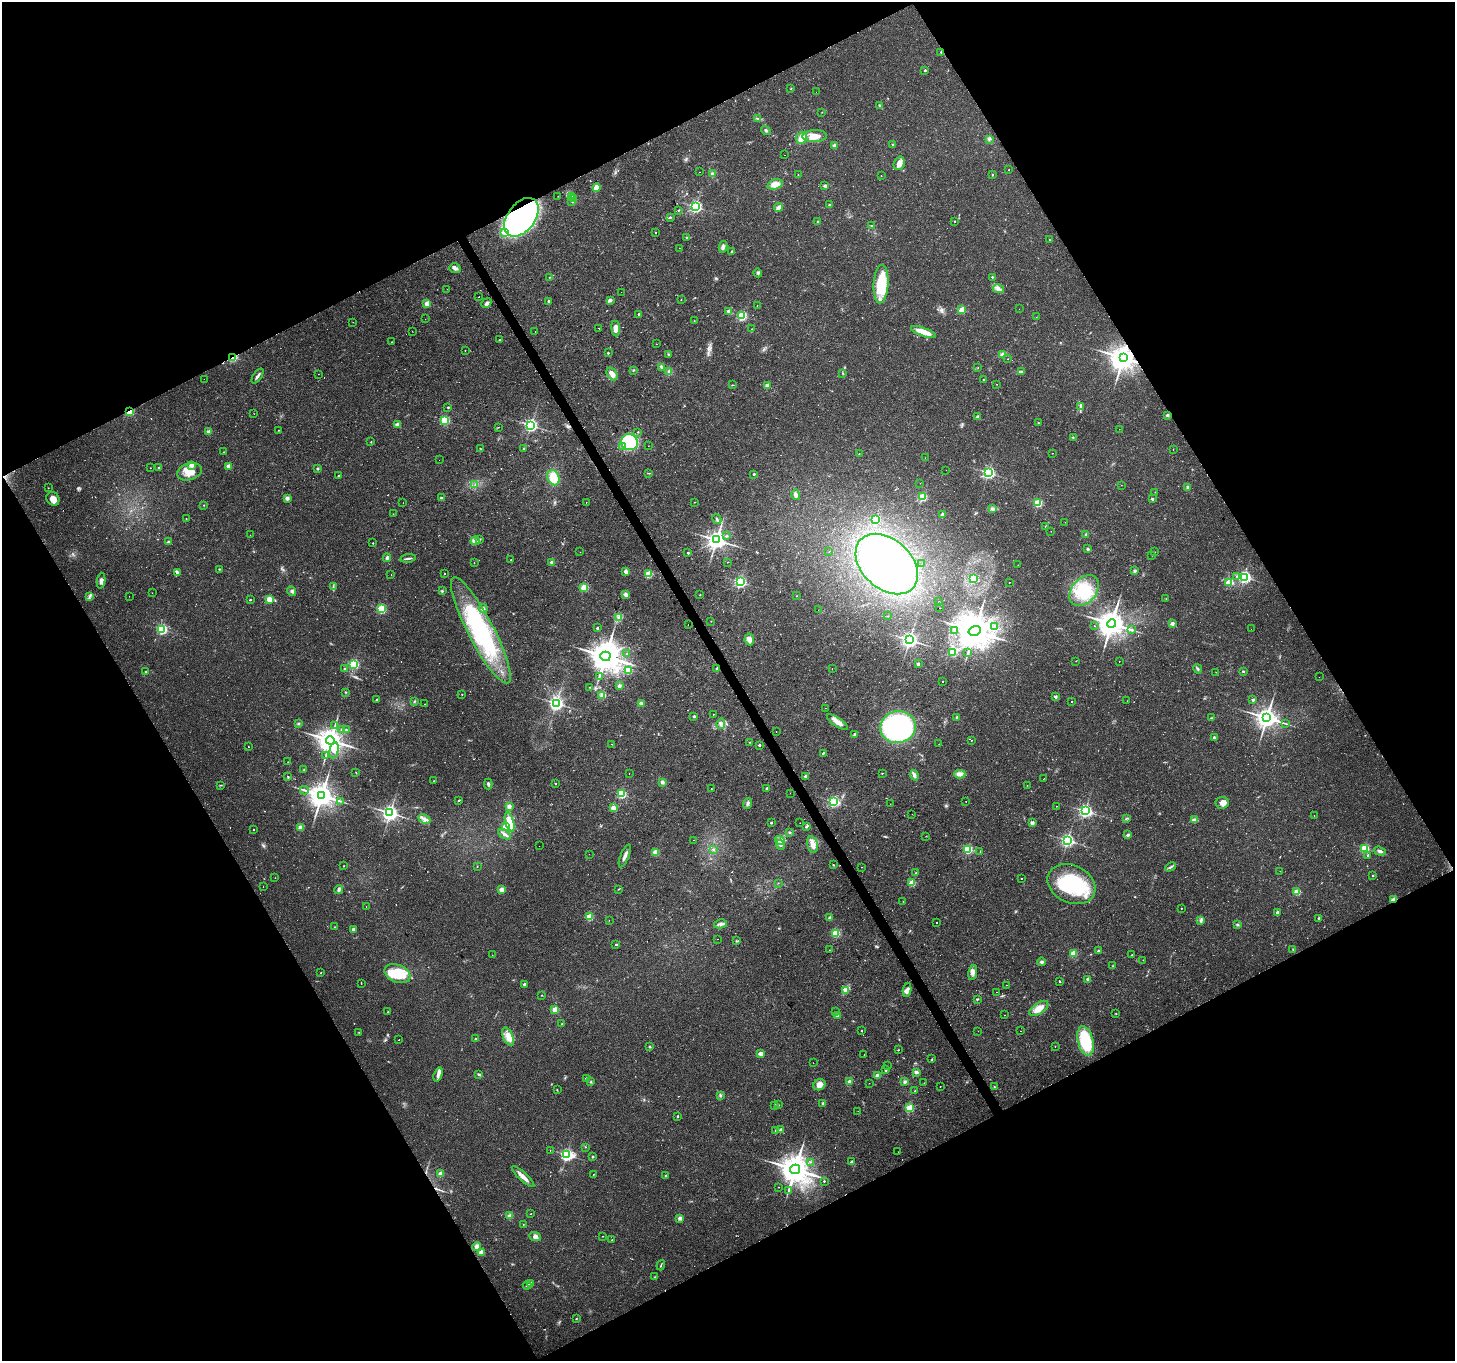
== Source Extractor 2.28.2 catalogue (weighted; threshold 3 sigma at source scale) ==
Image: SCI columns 1-5812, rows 108-5541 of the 5817 x 5709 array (HDU 1 of 3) = the unmasked area's bounding box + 8 px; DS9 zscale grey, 4 x 4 block average (1 PNG px = mean of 4 x 4 image px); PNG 1457 x 1363 px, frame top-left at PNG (2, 2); each listed source drawn as its Kron ellipse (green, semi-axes under 4 px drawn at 4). Shown black and unused: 47% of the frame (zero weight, under 2 of 3 exposures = <1% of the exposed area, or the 3 px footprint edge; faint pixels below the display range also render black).
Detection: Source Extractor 2.28.2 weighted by HDU 2 'WHT'. Background 0.0332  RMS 0.0032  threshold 0.0143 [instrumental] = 3 sigma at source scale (4.5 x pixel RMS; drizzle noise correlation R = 1.50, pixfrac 1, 0.0396/0.0396 arcsec/px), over >= 5 px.
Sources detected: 673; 10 too faint to see at this stretch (4 x 4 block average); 4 inside a brighter object's white glare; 10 cosmic-ray / hot-pixel residue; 1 long thin detection or spike segment (spike, bleed or trail) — neither listed nor drawn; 8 coinciding with a brighter row at this scale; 26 inside a brighter listed object's ellipse — not listed separately; of the other 614, all 500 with FLUX_AUTO >= 0.51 (the completeness limit of this list) listed and drawn (114 fainter detections not listed), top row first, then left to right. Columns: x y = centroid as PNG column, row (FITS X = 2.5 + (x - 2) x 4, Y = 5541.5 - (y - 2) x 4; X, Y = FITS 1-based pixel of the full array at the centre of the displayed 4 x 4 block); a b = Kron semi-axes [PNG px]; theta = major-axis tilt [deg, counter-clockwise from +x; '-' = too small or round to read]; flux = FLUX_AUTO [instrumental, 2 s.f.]
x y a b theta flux
941 52 3 2 - 1.5
925 70 2 2 - 5.5
791 88 2 2 - 0.95
816 92 2 2 - 5.2
880 106 3 3 - 2.2
822 112 3 2 - 0.64
758 119 3 2 - 2.3
766 130 5 2 - 3.3
815 136 12 6 1 26
801 138 6 5 - 16
989 140 2 2 - 1.2
893 145 2 2 - 7.9
834 146 3 2 - 5.8
784 155 2 2 - 1.1
899 163 7 5 70 13
1009 170 2 2 - 1.4
699 172 2 2 - 0.56
712 174 4 3 - 4.2
798 175 2 2 - 0.7
992 175 2 2 - 1.2
881 176 2 2 - 0.58
775 184 7 5 18 16
825 186 3 3 - 4.7
596 188 4 3 - 17
558 196 2 2 - 0.56
572 197 3 2 - 3
573 199 2 2 - 1.4
572 201 4 2 - 2.5
829 204 2 2 - 2.2
696 207 2 2 - 440
778 207 4 3 - 9.4
679 210 2 2 - 1.3
521 217 22 14 53 440
670 217 2 2 - 4.4
955 221 2 2 - 1.7
818 222 2 2 - 7.6
872 225 3 2 - 1.8
656 232 2 2 - 4.4
504 233 3 2 - 3.5
687 237 4 2 - 1.7
1049 240 2 2 - 1.3
723 247 6 3 76 4.5
679 248 2 2 - 0.79
732 251 3 2 - 1.4
455 268 6 5 - 5.8
758 273 5 3 - 3.3
550 277 2 2 - 1.7
992 277 2 2 - 3.4
881 284 19 7 86 86
447 289 2 2 - 1.2
998 289 6 4 -13 6.8
621 292 2 2 - 1.4
479 297 2 2 - 0.53
681 299 2 2 - 0.62
610 300 4 3 - 5.1
548 301 3 2 - 2.3
486 303 6 2 39 3.8
427 304 2 2 - 50
757 305 2 2 - 0.55
1019 309 2 2 - 2.1
962 310 2 2 - 82
729 311 2 2 - 27
638 314 2 2 - 3.3
742 316 2 2 - 210
1036 317 2 2 - 0.79
425 319 2 2 - 0.81
694 321 2 2 - 0.61
353 322 2 2 - 0.69
599 328 2 2 - 2.2
616 328 8 4 -84 11
752 329 2 2 - 1.3
412 331 2 2 - 0.81
535 332 2 2 - 0.51
924 332 13 4 -20 26
499 340 2 2 - 1
392 342 2 2 - 0.89
656 344 2 2 - 2.5
465 350 2 2 - 0.88
608 353 3 2 - 1.4
669 354 4 2 - 1.9
1003 354 4 3 - 6.9
233 358 3 2 - 34
1123 358 4 4 - 2700
1007 359 2 2 - 0.54
662 368 3 3 - 5.1
978 368 2 2 - 0.67
633 370 2 2 - 1.4
669 371 3 2 - 6.2
1022 372 4 2 - 2.8
843 373 3 2 - 1.4
318 374 2 2 - 0.59
612 374 7 4 -56 11
258 376 8 2 55 5
204 379 2 2 - 0.6
984 379 2 2 - 1.5
996 384 2 2 - 0.68
733 385 3 2 - 1.1
767 386 2 2 - 37
448 407 2 2 - 1.5
1081 407 4 2 - 2.8
129 411 2 2 - 150
254 414 2 2 - 0.59
1167 415 2 2 - 15
977 417 2 2 - 13
445 420 2 2 - 190
1038 423 2 2 - 2.1
397 424 2 2 - 22
531 425 2 2 - 520
498 427 2 2 - 0.67
1119 429 2 2 - 0.88
278 430 2 2 - 0.72
209 432 2 2 - 31
638 432 2 2 - 1.1
1073 437 2 2 - 0.75
371 442 2 2 - 1.1
629 442 8 8 - 120
648 446 2 2 - 0.58
623 447 3 2 - 2.6
480 448 2 2 - 0.95
524 448 2 2 - 1.3
1173 449 2 2 - 0.72
224 452 2 2 - 0.78
1052 453 2 2 - 0.59
859 454 2 2 - 0.68
925 458 2 2 - 0.51
439 460 2 2 - 2
191 465 2 2 - 28
229 466 2 2 - 25
150 468 2 2 - 0.8
159 468 2 2 - 4.3
318 468 2 2 - 3.2
946 470 2 2 - 0.52
189 472 12 8 17 24
649 473 3 2 - 1
988 473 2 2 - 400
754 474 2 2 - 6.8
338 476 2 2 - 2.1
553 478 8 5 -70 38
920 483 2 2 - 1.4
475 485 2 2 - 0.97
1121 485 2 2 - 1.2
1188 487 2 2 - 19
48 488 2 2 - 0.99
1155 492 2 2 - 0.88
796 495 5 4 - 7.2
922 497 2 2 - 140
287 498 2 2 - 13
441 498 2 2 - 9
53 499 7 6 - 14
1152 499 2 2 - 6.3
586 502 2 2 - 1.8
694 502 2 2 - 0.54
403 503 2 2 - 1.7
1038 503 2 2 - 140
204 505 2 2 - 0.71
992 509 4 3 - 5
393 514 2 2 - 0.61
943 515 3 3 - 6.3
186 519 2 2 - 0.73
717 519 5 2 - 2.6
875 520 2 2 - 150
1065 522 2 2 - 0.63
1045 526 2 2 - 0.72
1051 531 2 2 - 0.53
250 535 2 2 - 0.71
1086 535 2 2 - 18
726 536 2 2 - 1.9
480 539 2 2 - 0.94
717 540 3 3 - 1400
475 541 4 3 - 5
169 542 3 3 - 2.3
373 543 2 2 - 1.8
1088 549 2 2 - 12
829 551 2 2 - 0.56
580 552 2 2 - 0.61
1155 552 2 2 - 0.65
688 553 2 2 - 3.9
1152 555 2 2 - 0.58
387 558 4 3 - 5.5
408 558 7 2 9 4
510 560 2 2 - 1.1
474 562 2 2 - 0.52
552 562 2 2 - 18
727 562 2 2 - 0.85
887 564 36 24 -43 260
922 564 2 2 - 0.51
1018 565 2 2 - 0.86
219 569 2 2 - 1.4
625 571 2 2 - 27
1135 571 2 2 - 16
177 573 4 2 - 2.6
444 574 2 2 - 0.76
648 574 2 2 - 120
391 575 2 2 - 0.59
1237 576 2 2 - 0.99
1244 577 2 2 - 450
973 579 2 2 - 150
101 581 8 4 83 7.2
740 582 2 2 - 360
1009 582 2 2 - 0.65
1229 583 3 2 - 3
333 586 2 2 - 0.9
584 587 2 2 - 120
292 591 5 2 - 3.1
442 591 3 2 - 1.4
1084 591 17 12 48 58
152 593 2 2 - 0.54
626 595 4 3 - 8.1
700 595 2 2 - 1.2
89 596 2 2 - 0.98
129 596 2 2 - 1.1
797 596 2 2 - 1.3
269 599 2 2 - 76
1166 599 2 2 - 0.55
250 600 2 2 - 3.3
938 602 2 2 - 0.59
939 608 2 2 - 2.5
382 609 2 2 - 180
483 609 4 3 - 3.5
818 610 2 2 - 0.59
887 616 2 2 - 0.68
619 617 3 2 - 2.8
711 621 2 2 - 1.1
1172 623 2 2 - 25
688 624 2 2 - 12
1111 624 4 4 - 3100
995 626 3 2 - 1.4
1095 626 2 2 - 0.59
597 628 2 2 - 6.7
162 629 2 2 - 260
1131 629 2 2 - 1.3
1251 629 2 2 - 0.77
481 630 59 13 -63 260
954 631 2 2 - 5.6
974 631 6 5 - 5100
749 639 6 4 -81 11
909 640 3 3 - 790
953 653 4 4 - 18
968 653 2 2 - 0.88
627 654 2 2 - 3.2
605 656 5 4 - 4200
1076 661 2 2 - 0.61
1119 661 2 2 - 1.3
354 664 2 2 - 230
918 664 2 2 - 11
717 668 2 2 - 6.8
832 668 2 2 - 1.1
345 669 2 2 - 8.7
1198 669 5 2 - 3
628 670 2 2 - 94
1243 671 2 2 - 5.5
146 672 2 2 - 5.8
1216 672 2 2 - 0.51
599 677 3 2 - 1.7
1319 677 2 2 - 1.2
943 682 2 2 - 0.56
619 686 3 2 - 3.6
589 687 2 2 - 0.74
346 692 2 2 - 0.89
462 694 2 2 - 1
602 695 3 2 - 2.6
1055 697 2 2 - 14
377 700 2 2 - 3.5
1253 700 2 2 - 8.1
414 701 3 2 - 2.2
1127 701 2 2 - 1
1072 702 2 2 - 2.2
556 703 3 2 - 620
641 703 4 3 - 5.7
425 704 2 2 - 0.79
826 708 2 2 - 0.7
713 714 2 2 - 1.6
694 716 2 2 - 9.8
957 717 2 2 - 12
1211 718 3 2 - 1.2
1267 718 3 3 - 1800
837 722 12 4 -34 15
1286 723 2 2 - 0.82
299 724 3 2 - 1.3
721 724 5 3 - 4.7
335 725 2 2 - 1.2
898 727 18 16 10 350
341 729 2 2 - 0.97
346 730 2 2 - 2.4
776 732 2 2 - 0.78
855 734 3 2 - 2.2
1214 737 4 3 - 2.4
330 740 4 4 - 2500
971 740 2 2 - 0.72
750 742 2 2 - 0.76
612 744 2 2 - 0.83
939 744 2 2 - 2.4
759 745 2 2 - 4.8
248 747 2 2 - 3.4
334 750 8 4 77 9
823 753 3 2 - 1.9
326 756 3 2 - 1.7
288 762 2 2 - 0.55
304 770 2 2 - 1.1
356 772 2 2 - 0.61
882 773 2 2 - 0.79
629 774 2 2 - 0.73
960 774 6 3 0 10
914 775 5 4 - 5.7
805 776 3 2 - 3.5
288 777 2 2 - 1.2
1043 779 2 2 - 0.85
434 781 2 2 - 0.98
662 782 4 3 - 4.3
556 783 2 2 - 3.6
488 784 5 3 - 3.5
220 785 3 2 - 1
1027 785 2 2 - 0.52
767 788 2 2 - 6.5
711 789 2 2 - 0.8
304 790 4 2 - 2.9
790 793 2 2 - 0.92
621 794 2 2 - 190
322 795 4 4 - 2600
459 800 3 2 - 1.5
340 801 2 2 - 1.2
834 802 2 2 - 290
966 802 2 2 - 0.87
747 803 5 3 - 4.2
1222 803 7 5 7 13
890 804 2 2 - 0.91
1057 806 2 2 - 0.6
509 807 3 3 - 7.1
613 808 2 2 - 52
1085 811 2 2 - 510
390 813 3 3 - 880
912 814 2 2 - 0.51
1314 816 2 2 - 3.2
424 819 6 3 -24 6.5
1126 819 2 2 - 0.66
1195 820 4 3 - 14
510 822 10 4 -73 29
771 822 2 2 - 2.5
800 823 2 2 - 0.72
1032 823 2 2 - 24
505 826 2 2 - 51
300 827 2 2 - 38
806 827 2 2 - 3.9
253 829 2 2 - 0.83
790 832 3 3 - 2.3
505 834 7 3 -32 5
1128 835 2 2 - 16
926 836 2 2 - 0.54
694 840 2 2 - 3.6
780 840 5 3 - 5.9
1067 840 2 2 - 510
780 845 5 3 - 4.1
813 845 8 5 -77 13
539 846 2 2 - 1.1
1365 848 2 2 - 180
713 849 2 2 - 2.3
968 849 2 2 - 200
1380 851 6 3 -18 5.7
656 852 2 2 - 73
980 852 2 2 - 0.59
589 854 2 2 - 0.76
1368 855 2 2 - 3.7
625 856 12 3 67 9.5
833 865 2 2 - 1.1
343 866 2 2 - 1.2
477 866 2 2 - 0.88
861 867 2 2 - 0.61
1171 867 5 2 - 3.1
1280 871 2 2 - 1.5
916 873 3 2 - 1.9
1373 876 2 2 - 3.8
275 878 2 2 - 0.65
1021 878 2 2 - 1.1
778 883 2 2 - 0.66
912 883 2 2 - 74
1071 884 25 18 -27 150
263 887 2 2 - 0.57
339 889 4 3 - 4.4
501 889 2 2 - 34
618 889 3 2 - 1.2
1297 892 2 2 - 69
1394 900 3 2 - 14
903 901 2 2 - 0.56
366 907 2 2 - 0.84
1181 908 2 2 - 1.1
1277 912 2 2 - 6.6
589 917 2 2 - 87
830 918 2 2 - 22
1319 918 3 2 - 2.8
609 920 2 2 - 0.74
1201 920 4 3 - 3.6
936 923 2 2 - 1.5
720 924 6 3 13 5.5
1237 925 3 2 - 3
335 927 2 2 - 1.1
353 929 2 2 - 17
836 933 2 2 - 150
718 939 2 2 - 1.3
737 941 2 2 - 1.2
616 945 3 2 - 1.3
1293 949 3 2 - 1.3
829 950 2 2 - 0.77
1098 951 2 2 - 7.1
1073 953 2 2 - 81
492 955 2 2 - 0.71
1132 955 2 2 - 2.7
1143 960 2 2 - 0.6
1041 962 4 3 - 4
1113 966 2 2 - 1.1
973 972 7 4 79 8
321 973 2 2 - 1.6
397 974 13 8 -23 57
1088 979 2 2 - 19
1059 981 2 2 - 16
361 983 3 2 - 0.81
524 984 2 2 - 8.5
1006 985 2 2 - 2.1
845 990 4 3 - 4.3
907 990 7 4 83 7.7
996 992 2 2 - 1.9
541 995 2 2 - 0.78
977 999 2 2 - 2
1039 1008 11 5 33 22
555 1010 2 2 - 68
388 1012 2 2 - 2.9
835 1012 2 2 - 2.4
1116 1013 2 2 - 0.88
837 1015 2 2 - 15
1005 1015 2 2 - 0.9
562 1024 2 2 - 1.5
861 1031 2 2 - 1.7
978 1031 2 2 - 0.65
1020 1031 2 2 - 2.1
359 1032 2 2 - 0.78
508 1036 9 5 -68 16
476 1039 2 2 - 1.5
399 1040 2 2 - 1.1
1085 1041 15 7 -76 100
1055 1046 2 2 - 0.75
649 1047 2 2 - 9.4
898 1050 2 2 - 1
761 1054 2 2 - 28
864 1055 2 2 - 3.6
932 1059 2 2 - 1.1
813 1063 2 2 - 0.52
887 1066 2 2 - 0.63
886 1070 3 2 - 2.5
916 1072 4 3 - 5.2
479 1074 4 2 - 2.6
438 1075 7 4 72 7
877 1076 2 2 - 35
586 1078 2 2 - 6.7
849 1081 3 3 - 3.6
591 1082 2 2 - 1.8
905 1082 3 3 - 3.8
869 1083 2 2 - 1.3
924 1083 2 2 - 0.53
819 1085 6 5 - 12
940 1086 2 2 - 0.73
994 1087 2 2 - 0.97
557 1090 2 2 - 1
914 1091 2 2 - 1.8
720 1095 3 2 - 2.4
823 1103 2 2 - 9
775 1105 3 2 - 1.3
779 1105 2 2 - 1.3
910 1108 2 2 - 140
858 1111 2 2 - 0.85
678 1116 2 2 - 4.1
776 1130 2 2 - 4.5
781 1130 2 2 - 23
585 1147 2 2 - 0.64
550 1151 2 2 - 0.52
898 1152 2 2 - 2
567 1155 3 2 - 390
593 1157 2 2 - 5
810 1162 2 2 - 1.2
852 1162 2 2 - 11
795 1169 5 4 - 4200
441 1174 2 2 - 41
593 1174 2 2 - 2.5
666 1175 2 2 - 1.1
523 1176 15 3 -43 13
824 1181 2 2 - 2.7
779 1187 2 2 - 1
788 1191 2 2 - 0.92
531 1214 2 2 - 0.86
510 1216 3 3 - 6.9
680 1218 4 3 - 4.8
523 1224 2 2 - 0.81
603 1236 2 2 - 0.89
535 1237 6 4 -22 6.8
612 1240 2 2 - 1.4
477 1246 4 3 - 8.4
481 1252 2 2 - 44
661 1265 5 2 - 2
655 1277 2 2 - 0.85
530 1284 2 2 - 24
527 1285 4 2 - 2.3
576 1319 3 2 - 1.1
Overlapping masked pixels (flux is a lower limit): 6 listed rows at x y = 521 217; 233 358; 1123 358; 129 411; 717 668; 1394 900
Diffuse or blended objects may show on this block-average render without a row.